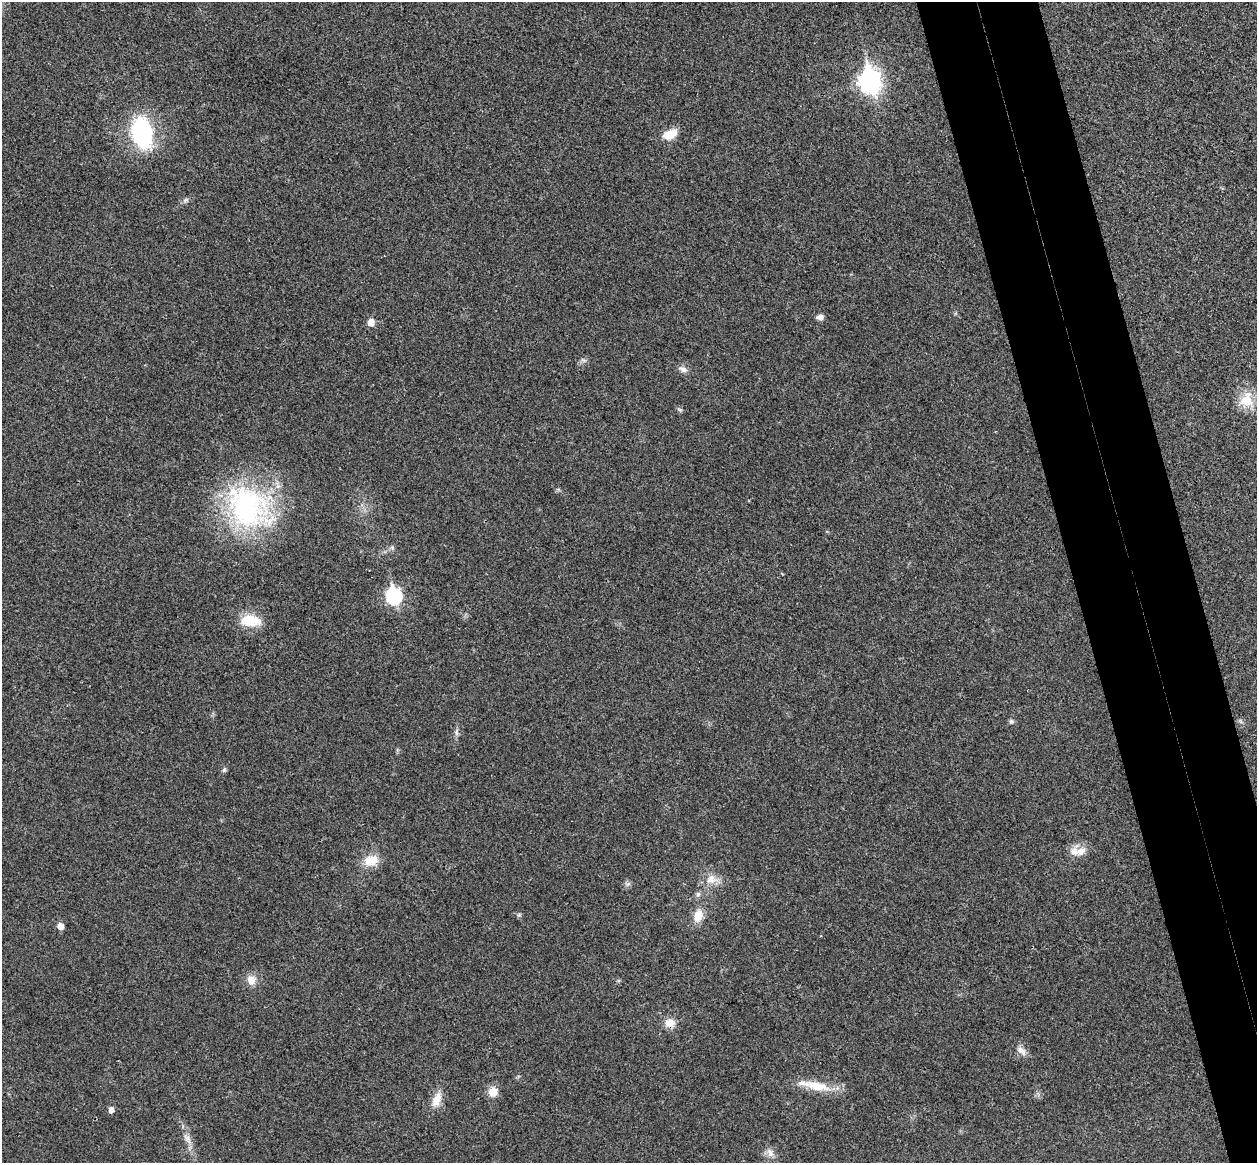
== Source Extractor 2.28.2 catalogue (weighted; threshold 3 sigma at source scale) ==
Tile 6 of 4 x 4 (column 2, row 2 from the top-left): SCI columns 1312-2566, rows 2482-3642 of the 5134 x 5077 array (HDU 1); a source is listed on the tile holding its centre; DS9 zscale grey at full resolution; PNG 1259 x 1165 px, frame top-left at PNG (2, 2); no overlay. Shown black and unused: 9% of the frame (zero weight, under 3 of 4 exposures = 6% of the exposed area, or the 3 px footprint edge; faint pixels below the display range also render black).
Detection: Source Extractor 2.28.2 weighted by HDU 2 'WHT'; one run over the whole footprint, this tile lists its part. Background 0.0227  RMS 0.0047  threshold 0.0209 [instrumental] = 3 sigma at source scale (4.5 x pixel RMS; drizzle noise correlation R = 1.50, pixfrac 1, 0.05/0.05 arcsec/px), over >= 5 px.
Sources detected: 33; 2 inside a brighter listed object's ellipse — not listed separately; the other 31 listed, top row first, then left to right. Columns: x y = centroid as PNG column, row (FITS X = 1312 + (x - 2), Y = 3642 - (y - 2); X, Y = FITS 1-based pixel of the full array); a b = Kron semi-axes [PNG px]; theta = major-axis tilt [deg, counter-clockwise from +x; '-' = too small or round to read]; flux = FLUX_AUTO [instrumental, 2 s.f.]
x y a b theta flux
870 81 11 9 -77 250
142 133 23 15 -79 65
670 134 16 9 23 8.2
185 200 8 5 45 1
820 317 9 6 1 2.1
371 322 8 7 - 3.6
683 369 13 7 -23 2.4
1247 400 22 19 71 10
679 410 8 5 -32 0.86
248 507 63 47 -44 84
392 547 6 6 - 0.98
394 596 9 7 -76 73
251 620 25 17 -15 11
1011 721 7 6 - 0.99
456 733 9 3 -69 0.87
224 769 7 5 63 0.93
1081 851 20 14 -23 6
371 860 20 13 14 7.7
711 879 15 13 -6 5.8
698 894 8 6 75 1.3
698 916 15 10 75 6.7
60 926 5 5 - 4.2
251 980 12 11 - 4.4
670 1023 12 11 - 5
1021 1051 16 8 -43 3
817 1086 35 11 -12 12
493 1092 10 10 - 5.6
437 1100 22 10 67 6.1
111 1110 6 5 - 2.7
187 1139 16 7 -52 3.2
770 1153 12 8 -65 2.9